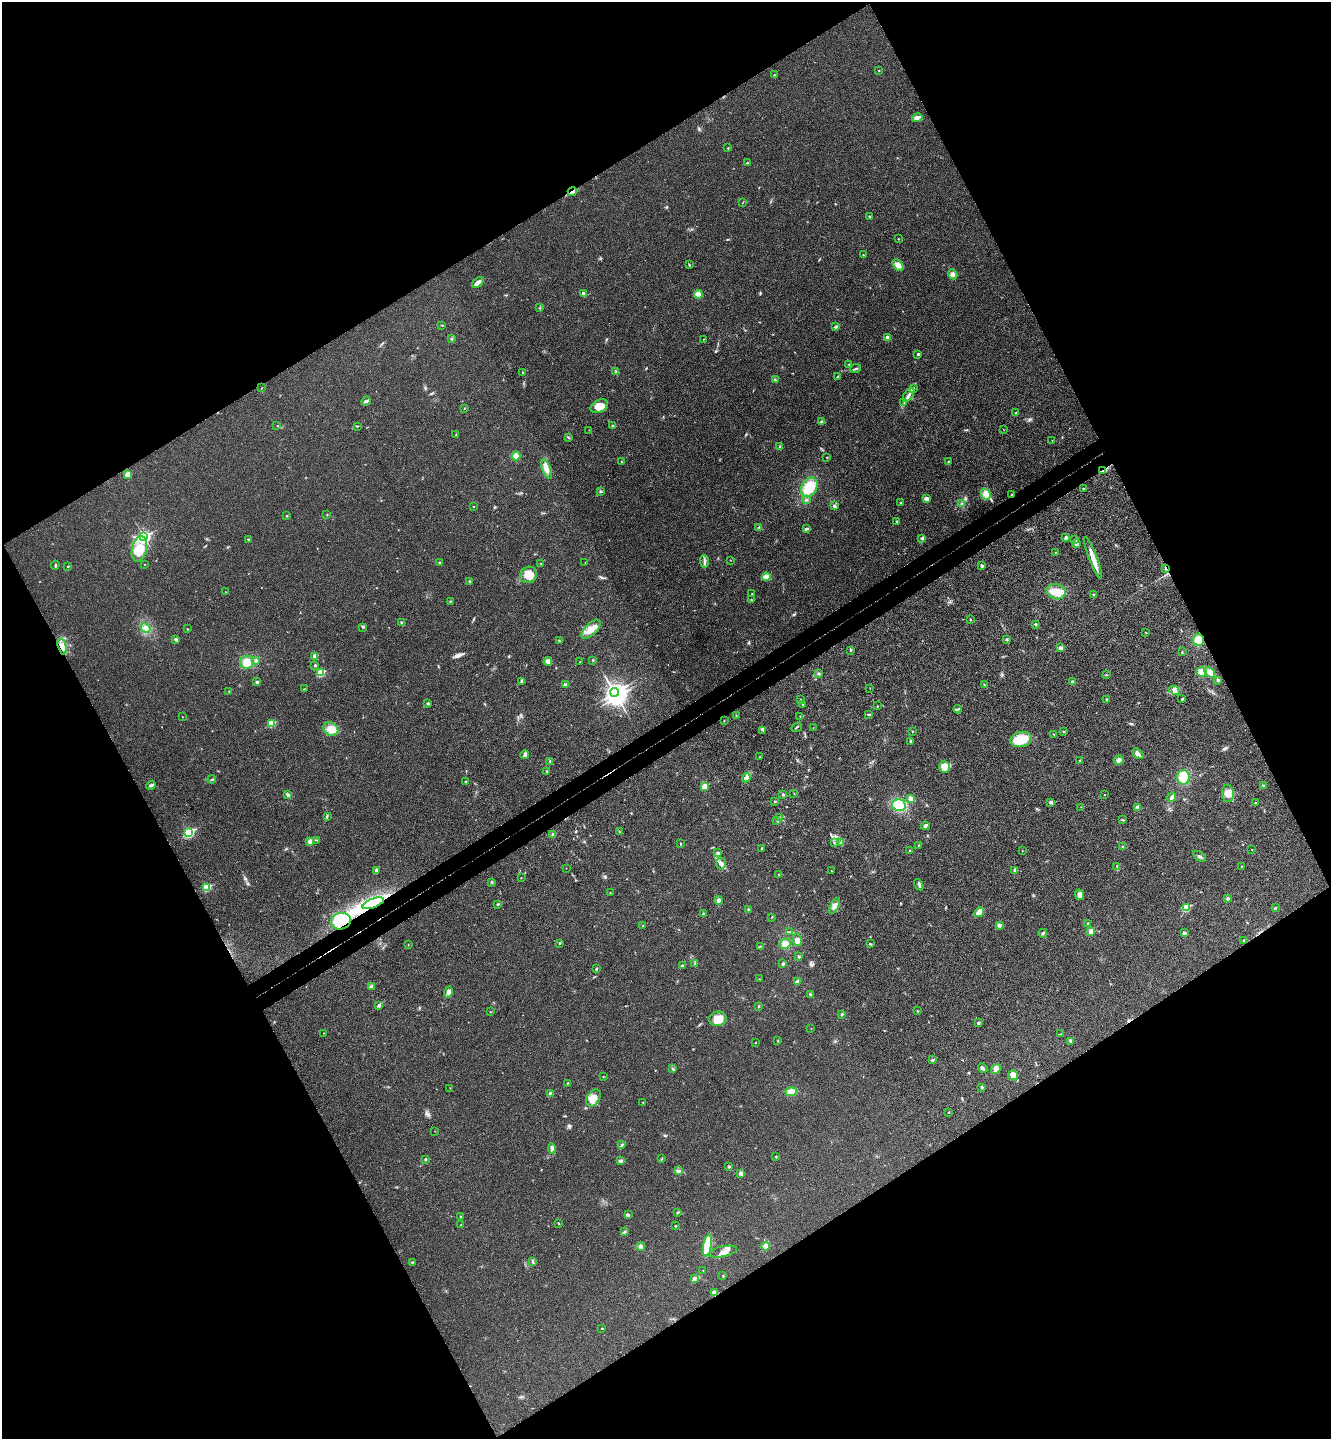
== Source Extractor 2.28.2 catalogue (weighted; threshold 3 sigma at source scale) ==
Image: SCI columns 189-5502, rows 55-5800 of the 5825 x 5852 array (HDU 1 of 3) = the unmasked area's bounding box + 8 px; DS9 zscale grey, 4 x 4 block average (1 PNG px = mean of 4 x 4 image px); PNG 1333 x 1441 px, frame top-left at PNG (2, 2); each listed source drawn as its Kron ellipse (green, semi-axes under 4 px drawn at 4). Shown black and unused: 48% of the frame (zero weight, under 3 of 4 exposures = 6% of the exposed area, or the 3 px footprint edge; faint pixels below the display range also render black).
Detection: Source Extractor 2.28.2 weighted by HDU 2 'WHT'. Background 0.0204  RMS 0.0063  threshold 0.0285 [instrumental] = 3 sigma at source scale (4.5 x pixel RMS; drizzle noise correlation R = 1.50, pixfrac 1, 0.05/0.05 arcsec/px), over >= 5 px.
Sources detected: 325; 1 inside a brighter object's white glare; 1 cosmic-ray / hot-pixel residue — neither listed nor drawn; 2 coinciding with a brighter row at this scale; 8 inside a brighter listed object's ellipse — not listed separately; the other 313 listed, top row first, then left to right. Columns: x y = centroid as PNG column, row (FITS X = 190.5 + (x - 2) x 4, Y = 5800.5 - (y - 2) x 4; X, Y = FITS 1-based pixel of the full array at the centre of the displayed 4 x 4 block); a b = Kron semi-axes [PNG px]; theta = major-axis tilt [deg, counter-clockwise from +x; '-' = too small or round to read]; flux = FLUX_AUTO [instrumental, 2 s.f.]
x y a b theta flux
879 71 2 2 - 1.4
774 75 2 2 - 1.6
917 118 5 4 - 19
728 148 2 2 - 4.2
747 163 3 2 - 2.7
572 191 5 2 - 6.7
742 203 2 2 - 1.3
869 217 3 2 - 3.3
898 239 2 2 - 2.1
863 255 2 2 - 1.3
689 265 2 2 - 2.2
898 265 7 4 -49 21
953 274 5 4 - 14
478 282 7 3 38 21
583 293 2 2 - 14
698 294 4 4 - 33
540 308 2 2 - 2
442 325 2 2 - 2.7
836 327 3 2 - 7
887 337 2 2 - 31
451 339 2 2 - 2
703 339 2 2 - 1.2
918 354 2 2 - 12
849 364 2 2 - 2.1
855 369 5 2 - 4.5
522 372 2 2 - 2
616 372 3 2 - 3.4
838 376 3 2 - 2
775 380 2 2 - 2.7
261 388 2 2 - 2.6
913 388 2 2 - 3.5
909 395 8 2 55 12
366 401 5 2 - 6.6
904 403 2 2 - 1.8
599 406 9 6 27 45
464 408 2 2 - 1.9
1016 412 2 2 - 1.8
822 422 4 3 - 8.2
277 426 2 2 - 1.1
357 426 2 2 - 1.7
612 426 2 2 - 3
1003 429 2 2 - 1.1
589 430 2 2 - 0.9
456 435 2 2 - 2
568 437 3 2 - 3.8
1052 440 2 2 - 1.8
780 447 3 3 - 7.3
516 456 4 4 - 26
827 457 2 2 - 1.6
621 462 2 2 - 1.7
948 462 2 2 - 2.2
547 469 10 4 -69 24
1102 471 3 2 - 3.8
127 474 2 2 - 51
809 487 10 7 60 85
1084 488 3 2 - 2.5
601 491 3 2 - 3.4
986 494 6 4 -66 31
1012 494 3 2 - 3
926 498 4 3 - 15
806 500 2 2 - 3.7
901 502 2 2 - 1.6
962 504 2 2 - 2.3
834 506 3 3 - 6.8
473 507 2 2 - 3.5
327 515 2 2 - 2
287 516 2 2 - 5.1
897 521 3 2 - 4.7
759 528 3 2 - 4
806 529 4 3 - 5.5
144 537 3 2 - 730
1066 537 3 3 - 7.1
921 538 2 2 - 2.5
249 539 2 2 - 2.6
1075 540 2 2 - 2.4
1076 544 4 2 - 4.9
139 549 13 7 75 55
1055 552 2 2 - 1.5
1093 558 22 3 -69 41
730 560 2 2 - 1.2
705 561 6 2 -85 8.5
585 562 2 2 - 0.94
439 563 2 2 - 2.4
144 564 2 2 - 0.92
541 564 2 2 - 1.5
55 565 4 2 - 3.7
68 566 2 2 - 7.1
982 566 4 3 - 5.9
1166 568 3 2 - 3.5
529 575 9 8 - 54
766 577 4 3 - 29
469 581 2 2 - 9.5
225 592 2 2 - 1.6
1056 592 9 7 -19 52
752 594 2 2 - 2.7
1093 595 3 2 - 2.6
751 600 2 2 - 1.2
450 601 2 2 - 2.4
970 619 3 2 - 2.9
402 623 3 2 - 3.5
1036 624 3 2 - 3.6
363 627 3 2 - 3.4
145 628 5 2 - 10
187 629 3 2 - 1.7
591 629 12 5 45 42
1146 632 2 2 - 1.8
176 639 2 2 - 2.7
1006 639 3 2 - 3.2
559 640 2 2 - 2.3
1198 640 6 5 - 29
62 646 8 3 -76 19
1061 648 4 3 - 10
851 651 2 2 - 2.7
1182 652 2 2 - 1.3
315 656 4 3 - 13
593 660 2 2 - 2.8
256 661 3 2 - 7.4
548 661 4 4 - 13
247 662 7 6 - 38
580 662 2 2 - 0.91
315 665 2 2 - 8
1201 672 5 4 - 23
1210 672 6 4 -47 22
321 673 2 2 - 160
818 674 3 2 - 4.9
1106 675 2 2 - 2.4
1218 680 3 2 - 3.3
522 681 2 2 - 2.6
257 682 3 2 - 5.4
1073 682 3 2 - 13
565 685 2 2 - 28
984 685 3 2 - 1.4
870 688 2 2 - 0.98
304 689 2 2 - 1.3
1174 690 6 4 -27 14
229 691 2 2 - 2.3
615 692 4 3 - 1600
801 699 2 2 - 1.4
1107 699 3 2 - 4.5
1182 699 3 2 - 3.5
428 703 2 2 - 5.5
803 705 2 2 - 1.9
878 706 2 2 - 1.3
958 709 4 2 - 5
869 714 3 2 - 4
736 715 2 2 - 1.9
800 716 2 2 - 2.2
182 717 2 2 - 0.8
724 721 2 2 - 1.6
271 724 2 2 - 150
797 727 5 2 - 4
813 728 2 2 - 0.84
331 729 8 6 -32 32
762 730 2 2 - 2.1
912 731 2 2 - 1.4
1064 732 2 2 - 2.1
1053 734 2 2 - 1.6
1021 739 11 7 13 91
911 741 3 2 - 3.1
1138 754 6 3 -40 14
525 755 4 3 - 11
760 757 2 2 - 0.89
1080 760 3 2 - 2.7
1119 760 5 3 - 18
550 761 3 2 - 3.5
944 767 6 5 - 28
546 771 2 2 - 2.6
1183 777 7 6 - 96
746 778 5 3 - 9.1
212 779 4 2 - 3.9
465 781 2 2 - 3
151 785 5 2 - 9.5
705 786 2 2 - 95
1263 786 3 2 - 3.2
794 793 2 2 - 0.93
1228 793 9 6 -86 31
288 795 2 2 - 8.8
783 795 3 2 - 3.5
1104 795 2 2 - 1.8
1172 797 4 2 - 10
910 798 3 3 - 17
775 802 2 2 - 2.7
1051 802 4 3 - 8.1
1255 803 2 2 - 1.8
899 805 7 6 - 110
1081 807 2 2 - 0.97
1138 808 3 3 - 21
327 816 4 2 - 3.4
780 818 2 2 - 2.7
777 820 3 2 - 3.4
1123 820 2 2 - 2.3
925 826 4 3 - 6.8
619 832 2 2 - 1.5
188 833 3 2 - 420
553 834 3 2 - 6.4
316 840 3 2 - 1.6
310 841 3 2 - 27
834 842 2 2 - 2.7
841 843 3 2 - 3.8
680 844 3 2 - 2.3
918 845 2 2 - 1.8
1122 846 2 2 - 1.3
762 848 3 2 - 2.4
1252 849 2 2 - 1.4
910 851 2 2 - 2.2
1022 851 2 2 - 0.95
718 853 4 3 - 7
1199 856 7 2 -34 6.7
721 864 6 5 - 15
1117 866 2 2 - 2.3
1241 867 2 2 - 1.1
566 868 2 2 - 0.93
376 870 4 3 - 6
1015 870 4 3 - 6.7
831 871 2 2 - 1
779 875 2 2 - 1.6
521 878 2 2 - 1.3
492 882 2 2 - 2.4
919 885 6 2 -57 6.1
207 887 2 2 - 200
610 892 3 2 - 1.7
1080 895 5 4 - 13
1227 898 2 2 - 6.4
719 900 4 3 - 11
373 903 11 4 22 410
497 904 3 2 - 2.6
835 906 8 4 62 18
1186 908 2 2 - 170
1275 908 3 2 - 3.5
748 910 3 2 - 4.6
979 912 5 3 - 41
703 914 3 2 - 3.1
772 917 2 2 - 1.3
341 921 10 8 14 100
1087 923 3 2 - 1.8
999 925 3 3 - 8.5
643 926 2 2 - 4.9
1091 931 4 2 - 19
790 932 3 2 - 2.1
1043 933 4 2 - 4.3
1184 933 2 2 - 20
797 940 6 4 -79 18
1244 940 3 2 - 1.9
559 943 3 2 - 3
785 944 5 5 - 33
870 944 3 2 - 3.4
408 945 2 2 - 1.2
761 946 4 2 - 2.7
799 956 3 3 - 3.5
783 963 2 2 - 8
695 964 2 2 - 1.1
682 966 2 2 - 12
596 969 3 2 - 4.2
759 979 2 2 - 1.4
797 982 4 2 - 12
371 986 4 3 - 9.1
449 992 6 3 74 12
810 995 3 2 - 3.6
379 1006 3 3 - 4.8
759 1006 2 2 - 3.4
917 1011 3 2 - 1.8
490 1012 2 2 - 1.5
842 1014 3 2 - 3.7
718 1019 9 7 4 46
978 1023 2 2 - 13
811 1029 2 2 - 0.94
324 1033 2 2 - 1.2
1060 1034 3 2 - 1.5
778 1041 2 2 - 1.7
1070 1041 4 2 - 6.2
755 1043 2 2 - 1.5
932 1060 2 2 - 13
983 1068 5 3 - 8.5
673 1069 3 2 - 4.6
996 1069 5 4 - 13
1013 1075 5 5 - 19
603 1076 2 2 - 1.3
568 1083 3 2 - 2.4
982 1087 3 2 - 3.2
450 1088 2 2 - 0.96
791 1092 6 4 6 26
550 1093 3 2 - 4.1
594 1098 9 6 56 36
643 1102 2 2 - 1
949 1112 2 2 - 2.1
435 1131 2 2 - 0.72
622 1145 4 2 - 4.2
552 1149 5 3 - 7.7
776 1156 2 2 - 2.6
425 1159 2 2 - 8
662 1159 2 2 - 1.4
621 1161 3 2 - 3.8
729 1166 3 2 - 4.3
678 1171 3 3 - 4.9
741 1174 4 2 - 5.4
677 1213 2 2 - 2
628 1215 2 2 - 4.1
460 1216 2 2 - 6.6
558 1223 3 2 - 2.8
461 1225 2 2 - 1.7
675 1226 3 2 - 2.3
624 1232 2 2 - 1.6
707 1245 11 4 80 150
766 1246 4 4 - 9.6
641 1247 4 3 - 9.5
723 1252 14 5 12 27
412 1262 3 2 - 2.3
533 1262 3 2 - 3.7
703 1270 2 2 - 2
723 1276 2 2 - 1.2
695 1278 2 2 - 2.4
714 1293 3 3 - 19
602 1329 2 2 - 2.7
Overlapping masked pixels (flux is a lower limit): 6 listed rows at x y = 572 191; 1102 471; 1012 494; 1166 568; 373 903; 341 921
Diffuse or blended objects may show on this block-average render without a row.